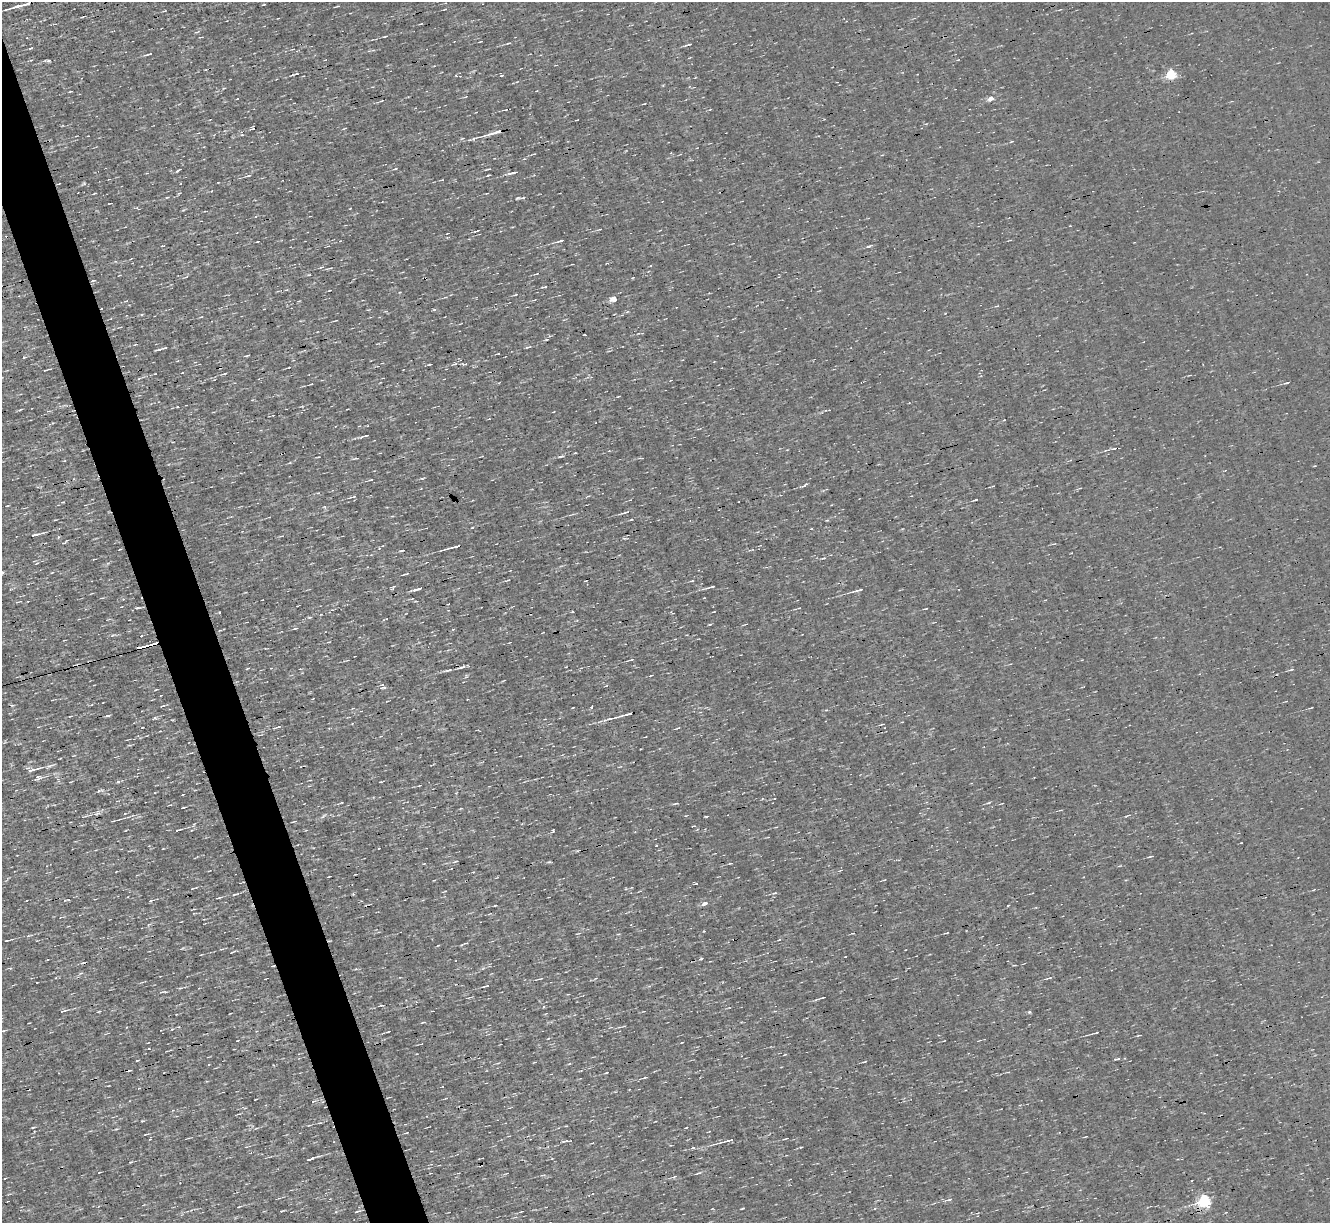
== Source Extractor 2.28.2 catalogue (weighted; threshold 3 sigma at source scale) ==
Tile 11 of 4 x 4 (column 3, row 3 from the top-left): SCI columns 2657-3984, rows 1481-2701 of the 5312 x 5277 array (HDU 1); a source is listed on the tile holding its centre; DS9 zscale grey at full resolution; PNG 1332 x 1225 px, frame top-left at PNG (2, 2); no overlay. Shown black and unused: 4% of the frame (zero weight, under 3 of 4 exposures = <1% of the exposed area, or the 3 px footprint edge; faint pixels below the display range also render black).
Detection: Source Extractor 2.28.2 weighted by HDU 2 'WHT'; one run over the whole footprint, this tile lists its part. Background 3.45e-04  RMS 0.044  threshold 0.199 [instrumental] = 3 sigma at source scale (4.5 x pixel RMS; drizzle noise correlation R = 1.50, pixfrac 1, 0.05/0.05 arcsec/px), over >= 5 px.
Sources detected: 212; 7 cosmic-ray / hot-pixel residue — not listed; the other 205 listed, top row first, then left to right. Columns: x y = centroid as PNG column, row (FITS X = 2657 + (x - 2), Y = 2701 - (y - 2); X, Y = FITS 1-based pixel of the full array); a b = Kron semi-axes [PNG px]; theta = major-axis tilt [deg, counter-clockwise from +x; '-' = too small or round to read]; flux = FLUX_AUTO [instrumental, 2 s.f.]
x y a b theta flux
26 4 31 3 15 48
263 5 4 3 - 3.6
337 6 6 2 16 4.2
83 17 6 2 16 4
384 36 5 2 - 4.6
481 41 3 2 - 4.2
508 43 5 3 - 5.4
689 44 9 3 16 8.6
30 48 4 3 - 4.8
148 54 9 3 15 7.5
31 60 4 3 - 4.7
48 61 6 4 5 6.5
1171 75 5 5 - 310
70 92 4 2 - 4.7
991 99 5 4 - 34
644 104 3 2 - 2.8
494 133 27 4 16 37
1012 141 6 2 19 4.3
534 154 5 2 - 3.7
395 169 5 2 - 4.1
487 169 9 2 14 5.2
178 171 8 3 37 5.5
513 173 14 3 13 13
488 175 4 2 - 4
248 176 7 3 7 6.6
59 184 3 2 - 3.8
179 193 5 3 - 4
167 197 5 3 - 3.6
518 198 8 4 11 8
350 208 3 2 - 2.7
600 229 3 2 - 3.4
476 231 6 2 19 5.1
560 241 9 3 16 12
257 242 3 2 - 3.7
869 246 7 4 19 7.3
322 267 7 4 24 6.8
186 277 4 3 - 4.8
93 280 6 3 10 4.1
544 287 5 3 - 5.7
516 295 5 2 - 4.7
614 299 5 4 - 47
997 306 6 2 5 4
264 309 2 2 - 2.7
434 310 5 3 - 6.4
336 321 6 2 22 3.2
164 348 11 4 14 11
247 356 5 2 - 4.4
23 358 4 3 - 5.9
429 364 4 2 - 4.2
455 364 7 3 8 7.6
289 367 3 2 - 2.7
46 370 8 2 17 5.5
182 373 3 2 - 2.7
224 374 6 3 10 6
1287 383 7 3 17 7.6
311 384 3 2 - 3.6
177 407 3 2 - 3.1
359 426 3 3 - 4.1
364 436 15 3 16 12
562 456 6 3 11 7
641 458 10 2 0 5.4
371 480 5 2 - 3.9
804 486 7 3 35 8.5
352 497 13 3 16 9.5
324 507 5 3 - 4.6
625 512 13 3 17 13
631 519 4 3 - 3.6
34 535 8 3 20 19
624 538 6 3 -17 5.6
67 540 4 2 - 3.2
457 546 13 3 12 42
379 548 4 3 - 3.6
120 549 3 2 - 3
401 551 7 3 5 4.5
52 573 4 3 - 3.1
405 574 7 2 18 5.5
508 580 6 3 27 4.1
692 581 5 3 - 3.7
393 587 7 3 41 7.5
710 587 15 3 16 15
418 589 10 3 15 16
858 590 16 3 17 18
412 599 5 3 - 3.8
137 608 7 3 8 7.6
799 608 3 2 - 3
926 608 3 2 - 3.3
448 610 3 3 - 3.9
219 612 3 2 - 6.4
572 612 3 2 - 3
710 624 5 2 - 4.5
296 628 5 3 - 6
453 629 3 3 - 4.4
141 636 4 3 - 3.6
510 642 4 2 - 2.7
143 647 16 3 14 66
355 656 3 2 - 2.6
631 660 6 3 10 5.2
462 667 9 3 14 14
248 668 5 2 - 3.9
271 668 4 4 - 3.9
447 670 13 3 10 12
1291 670 8 3 16 6
466 676 6 4 74 5.4
383 688 9 4 6 10
163 706 6 2 14 5.2
573 707 3 2 - 3.1
591 707 3 3 - 6.3
353 708 5 3 - 3.5
627 714 14 3 15 24
71 716 4 3 - 3.2
610 719 11 4 7 12
882 724 5 2 - 3.9
279 727 6 3 25 9.5
677 728 7 2 23 5.2
381 736 4 3 - 3.6
645 737 3 2 - 2.7
33 769 23 6 10 40
38 778 11 6 21 17
58 780 7 4 -72 8
118 782 6 4 2 6.5
420 785 3 2 - 3.1
99 791 5 3 - 7.6
183 794 3 2 - 2.4
988 803 5 3 - 4.8
1002 803 4 2 - 3.2
676 804 7 3 10 5.9
183 808 3 2 - 4.4
1127 815 8 2 18 5.3
322 817 6 4 69 7.3
113 821 3 2 - 5.6
294 821 4 2 - 3.9
193 825 6 3 71 4.8
178 830 7 3 14 8.3
553 831 5 3 - 3.9
379 848 3 2 - 2.3
1151 856 7 3 12 5.4
455 861 6 3 17 5.5
549 862 5 3 - 4.7
730 863 4 3 - 3.7
473 872 4 3 - 3.2
329 876 3 2 - 2.7
434 880 3 2 - 3.3
884 880 5 3 - 3.4
696 883 4 3 - 4.1
774 893 6 4 22 6.2
235 894 9 3 16 7
218 898 4 2 - 5.8
151 901 4 3 - 6.9
705 903 6 4 15 21
495 905 3 2 - 3.5
1008 905 3 2 - 5.3
149 924 6 4 19 5.8
704 931 4 2 - 3.3
578 933 7 2 21 3.9
947 933 4 2 - 3.6
28 936 6 4 39 6.1
6 941 5 2 - 6.3
465 943 6 2 9 4.2
438 945 4 3 - 3.3
701 958 4 3 - 4.7
273 966 4 2 - 3.8
81 973 5 4 - 6
1049 978 8 3 18 6.1
540 979 7 2 15 4.4
485 986 8 3 16 6.9
649 986 5 4 - 5
180 988 5 4 - 5.8
823 998 5 2 - 5.4
381 1005 5 4 - 5.5
63 1011 10 4 11 9.9
98 1012 5 3 - 4.4
1029 1012 5 5 - 6.4
423 1022 6 3 19 4.3
172 1029 5 4 - 5.9
3 1031 5 3 - 4.7
388 1032 5 2 - 4.4
1095 1033 12 2 14 9.3
1139 1035 7 2 15 4.5
1117 1059 7 3 17 7.3
137 1060 3 2 - 5.2
864 1062 5 2 - 4.8
273 1065 3 2 - 3
607 1072 4 2 - 3.8
645 1077 5 3 - 5.8
139 1088 3 2 - 3
314 1101 5 5 - 7.3
142 1121 4 3 - 4.2
33 1127 4 3 - 4
686 1127 3 2 - 3.6
406 1133 5 2 - 3.8
146 1134 6 2 12 4.7
786 1138 6 2 15 4.7
728 1141 17 3 14 21
246 1147 4 3 - 4.7
693 1148 6 4 19 6.2
309 1160 5 3 - 7.2
131 1162 5 3 - 4.9
99 1172 4 2 - 4.1
699 1173 9 3 19 6.5
674 1177 6 3 71 5.2
949 1199 8 3 21 10
1204 1202 6 5 - 740
239 1207 6 2 21 3.7
742 1208 3 2 - 3.7
356 1212 5 3 - 6.7
Overlapping masked pixels (flux is a lower limit): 4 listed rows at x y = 457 546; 143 647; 462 667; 273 966
Unlisted compact peaks at least as high as the median listed source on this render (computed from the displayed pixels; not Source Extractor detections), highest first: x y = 155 718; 706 817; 309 617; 656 845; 976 500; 142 315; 297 73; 823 558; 422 478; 149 1048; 116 1129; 20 410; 113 635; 527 347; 65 900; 632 278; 183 210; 501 75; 498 353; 801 1147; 1004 420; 282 1211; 544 1007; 663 85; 816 1000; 63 502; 242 135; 163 848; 785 1054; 456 75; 826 710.